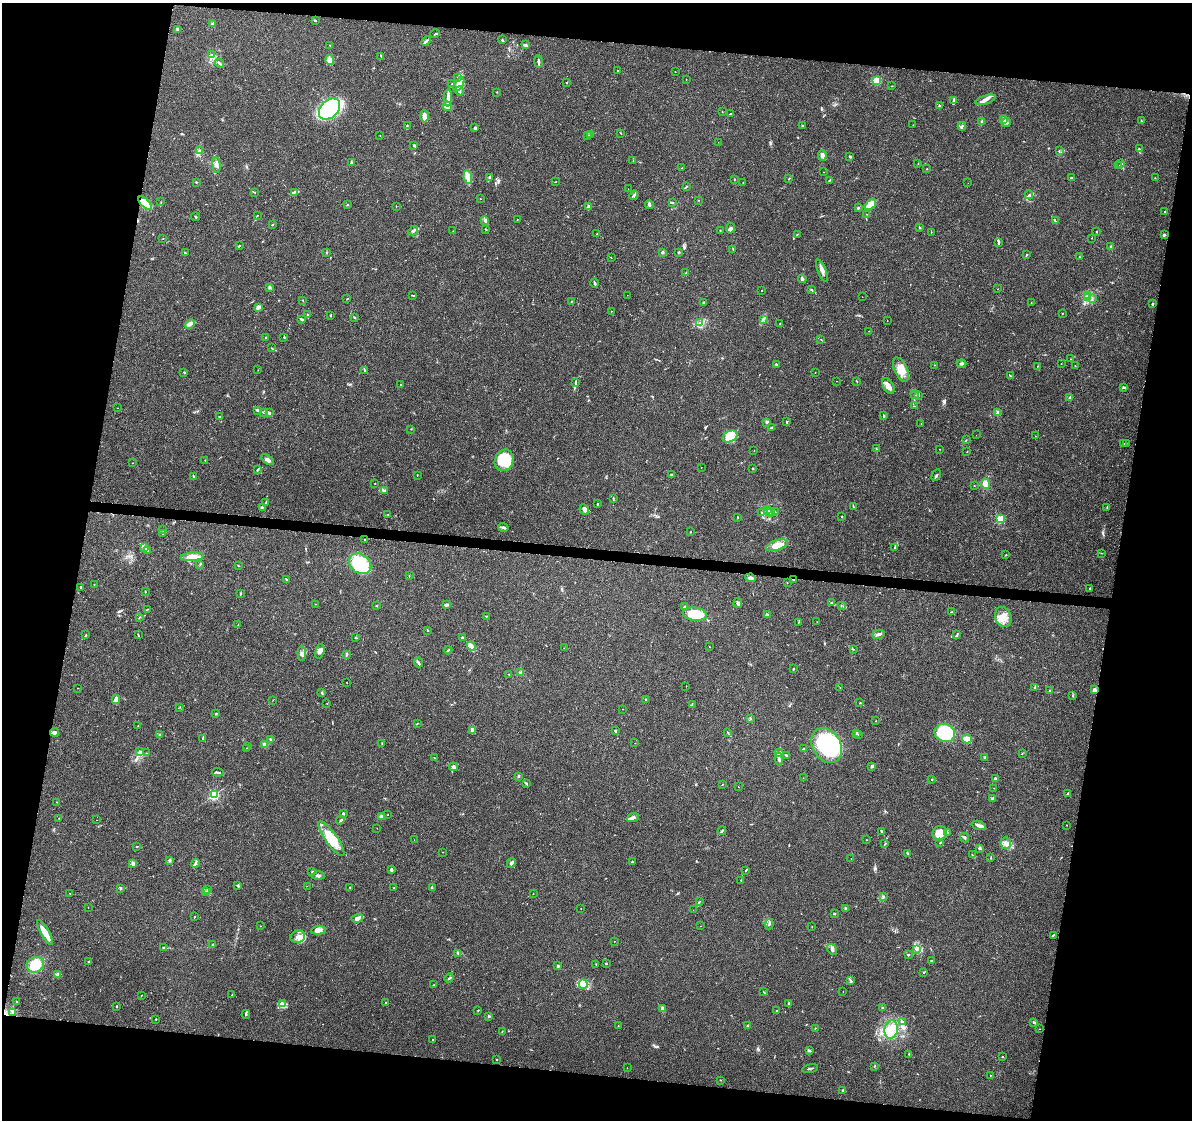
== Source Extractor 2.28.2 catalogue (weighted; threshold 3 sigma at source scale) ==
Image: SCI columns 5-4762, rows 232-4702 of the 4784 x 4997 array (HDU 1 of 3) = the unmasked area's bounding box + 8 px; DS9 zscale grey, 4 x 4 block average (1 PNG px = mean of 4 x 4 image px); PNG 1194 x 1122 px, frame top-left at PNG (2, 3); each listed source drawn as its Kron ellipse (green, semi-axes under 4 px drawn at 4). Shown black and unused: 21% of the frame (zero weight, under 3 of 4 exposures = <1% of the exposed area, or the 3 px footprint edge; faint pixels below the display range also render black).
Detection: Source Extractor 2.28.2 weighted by HDU 2 'WHT'. Background 0.0366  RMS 0.0034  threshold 0.0152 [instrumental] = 3 sigma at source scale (4.5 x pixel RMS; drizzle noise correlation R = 1.50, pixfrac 1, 0.0396/0.0396 arcsec/px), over >= 5 px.
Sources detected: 542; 1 inside a brighter object's white glare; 2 cosmic-ray / hot-pixel residue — neither listed nor drawn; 17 coinciding with a brighter row at this scale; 43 inside a brighter listed object's ellipse — not listed separately; the other 479 listed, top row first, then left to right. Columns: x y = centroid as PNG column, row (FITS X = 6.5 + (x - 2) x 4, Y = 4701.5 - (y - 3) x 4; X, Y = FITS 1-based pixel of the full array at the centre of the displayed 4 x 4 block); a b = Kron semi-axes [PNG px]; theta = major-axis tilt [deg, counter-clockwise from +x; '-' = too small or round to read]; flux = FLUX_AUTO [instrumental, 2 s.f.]
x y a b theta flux
315 21 3 2 - 1.6
212 24 3 2 - 2.2
178 29 2 2 - 13
435 34 5 2 - 1.5
502 40 3 2 - 1.4
426 41 5 2 - 5.5
330 45 2 2 - 0.93
525 45 4 2 - 4.4
211 54 2 2 - 1.1
381 56 2 2 - 1.1
330 60 5 4 - 13
538 61 6 2 -82 4.9
219 63 5 2 - 1.8
618 71 2 2 - 1.2
675 72 2 2 - 0.82
458 77 2 2 - 1
686 79 2 2 - 0.47
877 81 2 2 - 150
566 83 2 2 - 0.86
452 84 2 2 - 1.1
459 84 8 3 59 9
892 86 2 2 - 0.78
459 91 4 3 - 4.4
496 92 2 2 - 0.66
448 98 8 3 87 8.6
986 100 10 4 19 10
953 101 3 2 - 2.7
447 106 5 4 - 9.4
939 106 2 2 - 2.3
329 109 12 8 43 250
722 111 2 2 - 0.36
730 114 2 2 - 1.5
424 116 6 3 -88 13
1004 120 4 3 - 4.8
1141 121 4 2 - 1.2
982 122 3 2 - 2.3
1006 122 4 3 - 3.7
913 125 2 2 - 0.49
407 126 3 2 - 1.7
802 126 2 2 - 2.4
962 126 4 2 - 2.6
475 128 3 2 - 2.8
621 133 2 2 - 0.95
591 134 2 2 - 1.7
380 136 2 2 - 0.43
588 136 2 2 - 0.67
718 142 2 2 - 0.36
414 145 4 2 - 2.1
1139 149 2 2 - 1.1
1059 150 2 2 - 0.65
200 151 2 2 - 0.87
822 155 5 3 - 7.9
850 156 3 2 - 2.1
633 161 2 2 - 0.58
351 162 2 2 - 5.1
918 163 2 2 - 0.59
1121 164 3 2 - 1.8
216 165 7 3 -83 6.3
1119 165 2 2 - 0.6
681 168 2 2 - 0.7
927 169 2 2 - 0.72
824 172 2 2 - 0.48
468 177 7 4 -81 10
490 177 3 2 - 2.4
789 178 3 2 - 1.1
1071 178 2 2 - 3.5
1155 178 2 2 - 0.79
734 179 2 2 - 1.2
829 180 3 2 - 2.3
196 182 2 2 - 1.4
555 182 2 2 - 0.69
743 182 2 2 - 0.46
968 183 2 2 - 0.49
686 187 3 2 - 1.2
628 189 2 2 - 0.36
295 192 3 2 - 2.2
255 193 2 2 - 0.51
634 195 5 2 - 3.1
1029 195 4 2 - 2.6
480 199 2 2 - 0.67
698 200 2 2 - 0.57
161 202 2 2 - 0.74
145 203 8 4 -46 39
673 203 2 2 - 1.8
348 205 2 2 - 1.3
649 205 4 2 - 4.9
870 205 6 2 42 42
396 206 2 2 - 0.56
589 206 3 3 - 5.7
858 208 2 2 - 1.6
1165 212 2 2 - 2
866 214 2 2 - 0.6
257 216 2 2 - 1.2
195 217 4 2 - 1.2
484 220 3 2 - 1.9
517 220 2 2 - 0.47
1055 221 3 2 - 1.9
272 225 2 2 - 1.4
730 228 5 3 - 5.6
920 228 3 2 - 1.7
486 229 3 2 - 1.3
720 230 2 2 - 0.87
413 231 5 2 - 2.6
453 231 2 2 - 0.63
931 232 2 2 - 0.74
1097 232 2 2 - 1.1
597 234 2 2 - 0.57
797 235 2 2 - 1.1
1164 235 2 2 - 11
163 238 2 2 - 0.75
1092 238 2 2 - 0.64
998 242 4 2 - 2.6
239 246 3 2 - 1.7
1110 246 2 2 - 1.4
733 249 2 2 - 0.82
327 252 3 2 - 1.4
663 252 2 2 - 13
679 252 2 2 - 2
185 253 3 2 - 1.7
1027 255 2 2 - 1.8
611 257 2 2 - 0.47
1079 257 2 2 - 0.73
822 271 11 3 -70 9.7
686 273 3 2 - 1.1
802 279 4 2 - 4.1
595 283 5 2 - 3.2
269 287 2 2 - 1
811 289 2 2 - 0.72
997 289 2 2 - 0.42
762 291 2 2 - 0.83
413 295 3 2 - 1.5
627 295 2 2 - 0.28
1087 296 2 2 - 1.3
862 297 2 2 - 0.34
1087 298 2 2 - 1.9
347 299 2 2 - 0.97
1092 299 2 2 - 1.6
303 300 2 2 - 0.89
571 301 2 2 - 1.2
704 303 4 2 - 2.8
1031 303 2 2 - 0.85
1152 304 2 2 - 2.2
258 307 4 3 - 7
611 311 2 2 - 0.5
1062 313 2 2 - 0.84
307 315 2 2 - 1.4
331 315 3 2 - 1.4
354 317 2 2 - 1.3
302 319 3 2 - 2.4
763 319 4 2 - 2.5
887 320 2 2 - 0.55
700 322 3 2 - 1.8
780 323 2 2 - 1
190 324 5 3 - 5.4
869 331 2 2 - 0.47
265 337 2 2 - 1.5
284 337 3 2 - 1.2
821 340 2 2 - 0.64
272 348 4 2 - 1.7
1071 359 2 2 - 1.6
962 363 5 2 - 2.9
1061 364 2 2 - 0.61
776 365 4 2 - 2.9
935 365 2 2 - 0.53
1037 366 2 2 - 0.85
1075 366 2 2 - 0.58
258 370 2 2 - 0.8
901 370 13 6 -67 23
365 371 2 2 - 0.69
184 372 2 2 - 0.78
815 372 2 2 - 0.56
1011 376 2 2 - 1.4
837 381 2 2 - 0.77
857 381 2 2 - 0.77
575 382 3 2 - 1.5
400 385 2 2 - 0.68
888 386 8 5 -58 11
1124 387 3 2 - 1.4
915 394 2 2 - 2.4
919 395 2 2 - 2.1
1070 398 3 3 - 2.5
914 406 2 2 - 1.2
117 408 2 2 - 0.4
257 410 3 2 - 1.3
264 412 4 2 - 1.8
269 413 3 3 - 2.5
998 413 2 2 - 39
884 416 2 2 - 1.3
219 417 2 2 - 1.2
767 422 3 3 - 4.3
787 422 3 2 - 1.7
921 423 2 2 - 0.57
772 428 3 2 - 3.5
411 429 2 2 - 0.56
976 435 2 2 - 0.28
730 436 8 5 26 24
1035 436 2 2 - 0.48
966 440 2 2 - 0.5
1126 443 2 2 - 0.85
1124 444 2 2 - 0.81
876 449 2 2 - 1.4
940 449 2 2 - 0.82
754 450 2 2 - 0.45
967 451 2 2 - 0.64
205 460 2 2 - 0.97
267 460 7 4 -34 6.2
504 460 11 9 65 52
132 463 2 2 - 0.46
701 467 2 2 - 0.53
753 468 2 2 - 1.3
257 470 3 2 - 1.8
671 474 3 2 - 2.2
417 475 3 2 - 0.74
936 475 6 2 62 2.9
194 476 4 2 - 2
375 483 2 2 - 0.75
985 484 5 4 - 13
974 485 2 2 - 0.62
384 491 3 2 - 2.5
613 498 3 2 - 1.4
266 502 4 2 - 2.1
597 504 2 2 - 1.4
262 507 3 2 - 2.2
853 507 2 2 - 1.1
1107 507 3 2 - 1.2
584 509 5 3 - 9.1
767 510 2 2 - 1.9
768 511 2 2 - 2.2
775 511 2 2 - 0.66
761 513 2 2 - 0.59
770 513 3 2 - 1.5
388 515 2 2 - 0.82
842 516 2 2 - 1.4
738 517 2 2 - 0.77
1000 519 2 2 - 150
503 527 5 2 - 5.1
163 530 3 2 - 1.3
690 532 3 2 - 0.7
163 534 2 2 - 0.33
365 540 2 2 - 0.9
777 545 11 5 17 28
145 548 4 3 - 4.3
895 548 2 2 - 1.1
148 551 3 3 - 2.7
1101 553 2 2 - 0.73
1006 555 2 2 - 2.2
192 557 12 4 5 26
200 564 2 2 - 0.75
360 564 12 9 -35 84
238 565 2 2 - 1.1
409 576 2 2 - 1
750 578 5 3 - 5.6
286 579 4 2 - 2.2
793 579 2 2 - 2.1
787 582 2 2 - 0.67
94 585 2 2 - 0.71
80 587 3 2 - 1.3
1090 588 2 2 - 4.3
145 591 2 2 - 0.88
240 594 4 2 - 1.4
738 603 5 3 - 5.6
831 603 3 2 - 1.9
315 604 2 2 - 0.49
376 605 2 2 - 0.65
446 605 4 2 - 5
841 606 2 2 - 0.61
684 607 3 2 - 1.2
147 609 2 2 - 0.86
951 612 2 2 - 0.79
695 614 12 6 -7 68
767 615 3 2 - 5.2
486 616 2 2 - 1.1
140 617 2 2 - 0.9
1003 617 10 8 -70 21
799 622 2 2 - 1.4
817 622 2 2 - 0.53
238 625 2 2 - 0.57
428 630 2 2 - 1.4
138 634 2 2 - 0.73
878 634 6 3 15 5.2
86 635 2 2 - 1
957 635 3 2 - 2.3
355 638 3 2 - 1.4
462 638 2 2 - 2.5
471 646 5 2 - 4.1
709 647 2 2 - 0.59
564 648 2 2 - 0.44
853 649 2 2 - 0.56
448 650 4 2 - 2.4
320 651 7 4 74 7.6
302 653 7 3 -86 6
346 654 4 2 - 2
418 662 5 2 - 3.2
793 669 2 2 - 1.2
521 673 3 3 - 3
509 675 2 2 - 0.58
347 682 2 2 - 0.71
686 686 2 2 - 0.55
840 687 2 2 - 0.46
78 688 2 2 - 0.53
1034 688 3 2 - 2.4
1094 690 2 2 - 29
1050 691 2 2 - 15
322 693 2 2 - 1.2
1072 696 2 2 - 0.9
116 699 5 2 - 4.1
273 700 2 2 - 0.57
646 700 4 2 - 1.1
327 703 2 2 - 1.1
860 703 2 2 - 1.1
692 704 3 2 - 1.4
180 707 2 2 - 0.54
623 709 2 2 - 0.44
216 714 3 2 - 1.5
750 719 3 2 - 1.2
876 721 2 2 - 0.63
417 723 2 2 - 0.71
138 726 2 2 - 0.71
473 731 2 2 - 1.1
615 731 3 2 - 1.6
54 732 4 3 - 6.2
727 732 2 2 - 0.7
856 733 3 2 - 4
945 733 10 9 - 110
159 735 2 2 - 0.91
858 735 2 2 - 0.7
203 738 3 2 - 1.4
270 739 3 2 - 1.8
967 739 5 4 - 24
382 743 3 2 - 1.4
635 743 2 2 - 0.44
265 744 4 3 - 6.2
827 745 19 14 -57 230
248 746 2 2 - 0.41
246 748 2 2 - 0.43
803 749 2 2 - 1.4
140 751 3 2 - 1.6
147 753 2 2 - 0.55
779 753 4 3 - 4.6
1022 753 2 2 - 0.79
786 755 3 2 - 1.9
985 757 3 2 - 2.4
434 758 2 2 - 1.3
779 759 6 2 -82 3.9
872 766 3 2 - 5.7
453 767 4 3 - 4.8
218 772 5 2 - 3.2
519 776 2 2 - 6
803 778 2 2 - 0.46
932 779 2 2 - 1.5
995 779 2 2 - 1.3
527 784 3 2 - 2.1
722 784 2 2 - 0.84
738 787 2 2 - 0.47
994 788 2 2 - 0.43
1068 793 4 2 - 2
214 795 2 2 - 270
993 798 3 2 - 2.5
57 802 2 2 - 0.59
344 814 4 2 - 2.2
388 815 2 2 - 0.62
381 816 4 2 - 2.9
59 818 2 2 - 0.55
633 818 6 2 23 9.5
97 820 2 2 - 0.64
340 820 4 2 - 2.7
979 825 7 3 -17 6.6
1066 825 2 2 - 0.54
377 828 2 2 - 0.31
722 831 4 2 - 2.8
881 831 3 2 - 2.6
948 832 2 2 - 0.57
939 833 7 6 - 31
964 838 5 2 - 3.8
331 839 21 6 -55 53
414 840 2 2 - 0.34
866 840 2 2 - 0.62
940 843 2 2 - 1.4
1006 843 5 5 - 9.5
885 844 3 2 - 1.3
136 846 2 2 - 1.2
979 848 3 2 - 2.1
443 852 2 2 - 0.37
908 853 3 2 - 2
972 854 2 2 - 0.67
991 858 2 2 - 0.86
851 859 2 2 - 0.47
170 860 3 2 - 2.3
632 862 2 2 - 1.6
195 863 4 3 - 5.1
511 863 5 2 - 4.4
133 864 3 3 - 3.9
391 870 2 2 - 5.5
746 870 3 2 - 1.4
312 872 2 2 - 1.1
318 876 7 3 -2 5
741 880 3 2 - 1.2
238 886 3 2 - 1.6
307 886 2 2 - 0.32
350 887 2 2 - 1.2
121 888 2 2 - 9.7
394 888 2 2 - 0.91
432 888 2 2 - 0.61
207 890 2 2 - 0.81
206 892 2 2 - 0.75
70 893 2 2 - 0.61
533 893 2 2 - 0.75
884 897 3 2 - 1.3
700 901 3 2 - 0.99
88 907 2 2 - 0.39
581 908 2 2 - 0.59
845 908 2 2 - 2.3
693 910 2 2 - 0.3
834 914 2 2 - 1.9
194 917 2 2 - 0.99
357 918 6 3 15 7.4
769 924 5 2 - 2.2
261 926 2 2 - 0.58
701 926 2 2 - 0.29
812 926 2 2 - 0.58
318 930 7 4 4 15
45 932 14 4 -60 22
1053 935 2 2 - 1.2
298 937 7 6 - 11
614 941 2 2 - 0.5
213 945 2 2 - 2.8
164 948 2 2 - 0.9
832 949 6 2 -53 4.5
916 949 3 2 - 2.8
458 953 3 2 - 2.8
908 955 2 2 - 3.3
931 961 3 2 - 1.9
88 962 2 2 - 1.2
596 964 2 2 - 0.63
606 964 3 2 - 0.97
35 965 9 7 28 42
558 966 2 2 - 9.2
924 972 2 2 - 1.4
58 974 3 2 - 1.7
449 978 5 2 - 1.9
851 980 2 2 - 0.91
583 984 5 4 - 8.6
434 985 2 2 - 0.8
763 992 3 2 - 1.3
843 992 2 2 - 0.62
142 995 2 2 - 0.83
232 995 4 2 - 1.2
17 1002 3 2 - 1.2
386 1003 2 2 - 1.6
283 1004 3 3 - 3.6
789 1004 3 2 - 1.2
116 1006 2 2 - 1.1
883 1008 3 3 - 2.6
663 1009 4 3 - 6.2
478 1010 2 2 - 1.3
777 1011 2 2 - 1.2
12 1012 2 2 - 1.2
246 1014 4 2 - 1.8
489 1016 3 2 - 1.7
156 1019 2 2 - 1.1
903 1022 2 2 - 1.1
1034 1022 3 2 - 2.9
618 1025 2 2 - 0.5
748 1026 2 2 - 14
815 1028 2 2 - 1
1039 1029 2 2 - 0.32
891 1030 9 6 80 21
502 1031 2 2 - 0.72
433 1040 2 2 - 1.7
810 1051 2 2 - 1.4
909 1054 2 2 - 1.3
1003 1057 3 2 - 0.89
497 1059 2 2 - 0.79
875 1066 3 2 - 1.3
627 1068 2 2 - 0.77
810 1068 8 2 12 2.7
990 1076 2 2 - 0.62
720 1080 2 2 - 0.66
843 1090 4 2 - 1.7
Overlapping masked pixels (flux is a lower limit): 2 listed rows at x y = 145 203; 793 579
Diffuse or blended objects may show on this block-average render without a row.